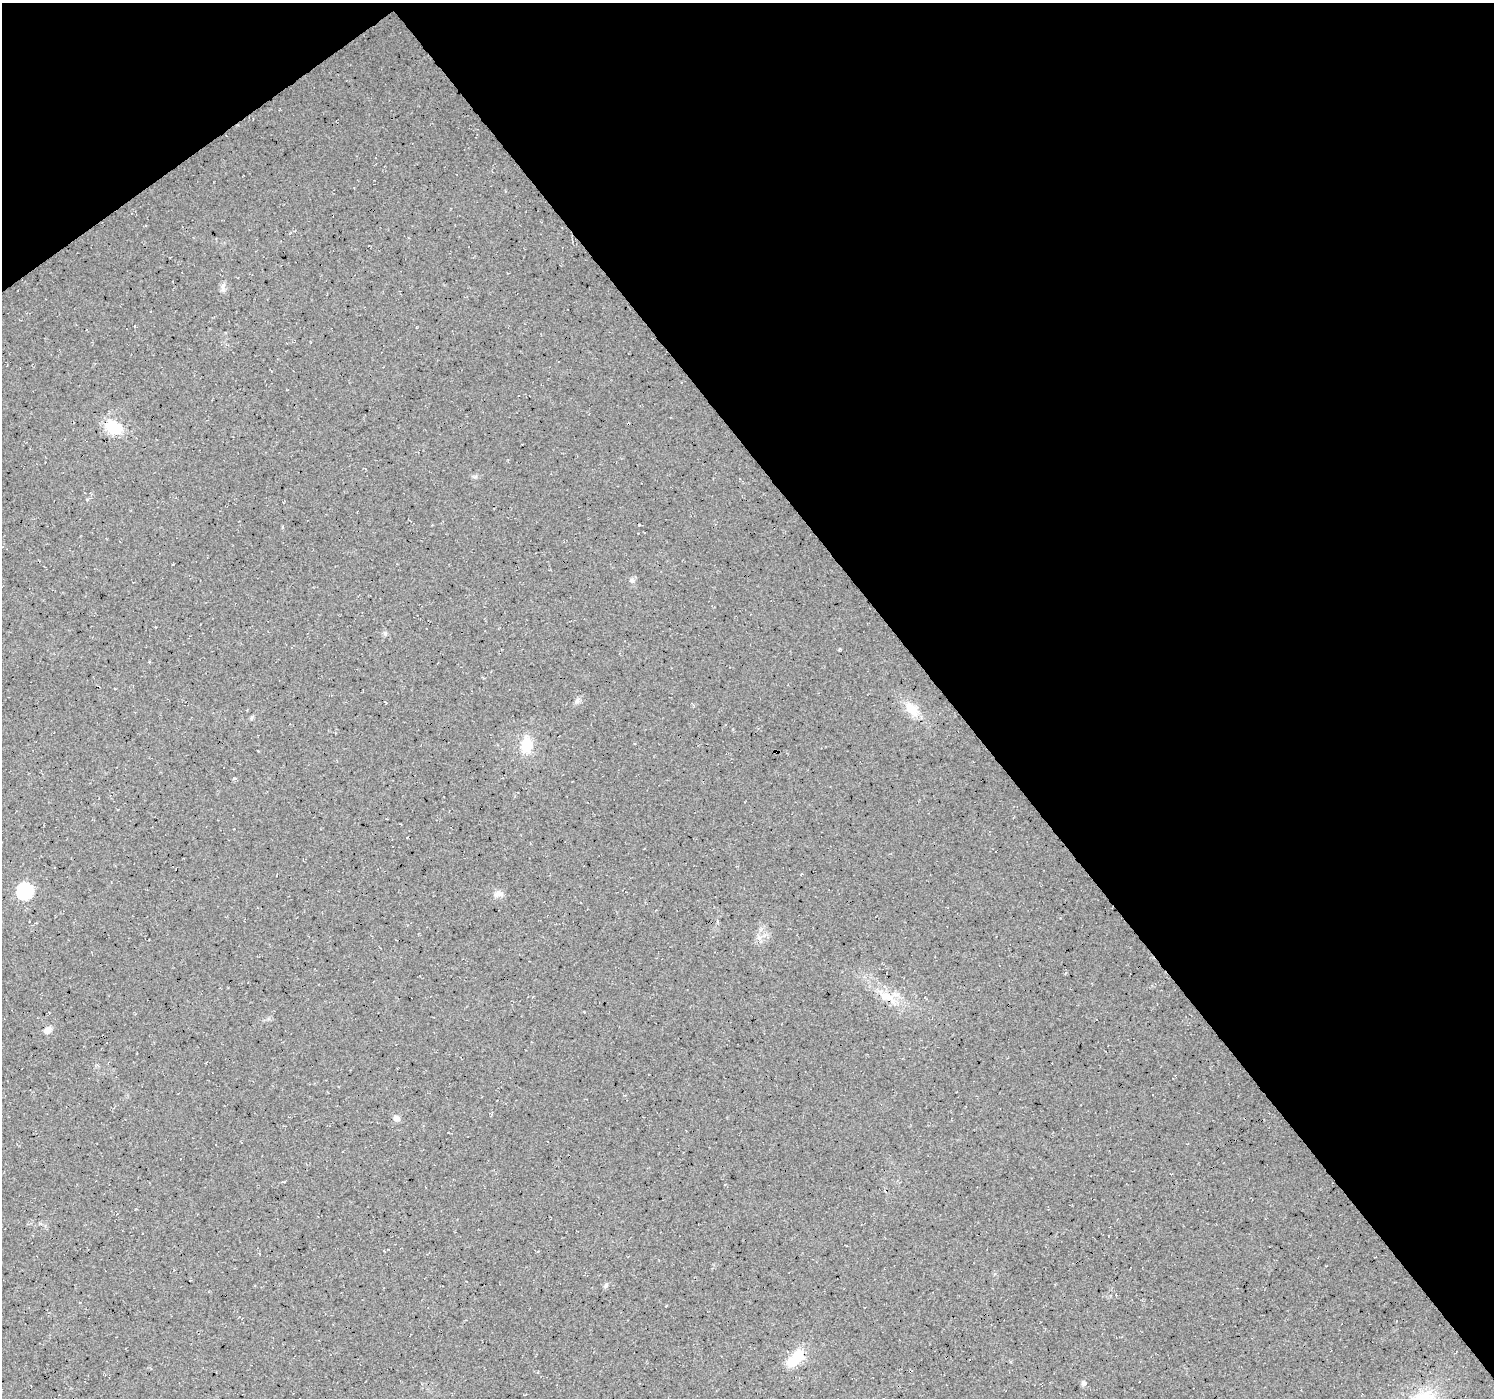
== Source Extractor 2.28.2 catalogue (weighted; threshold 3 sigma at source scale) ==
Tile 3 of 4 x 4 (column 3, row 1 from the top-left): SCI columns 2989-4480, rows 4384-5779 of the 5972 x 5912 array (HDU 1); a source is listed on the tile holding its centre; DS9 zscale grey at full resolution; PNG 1496 x 1400 px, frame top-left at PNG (2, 3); no overlay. Shown black and unused: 39% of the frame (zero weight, under 3 of 4 exposures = <1% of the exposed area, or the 3 px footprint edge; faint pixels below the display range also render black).
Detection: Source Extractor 2.28.2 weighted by HDU 2 'WHT'; one run over the whole footprint, this tile lists its part. Background 0.0202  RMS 0.0055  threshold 0.0249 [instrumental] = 3 sigma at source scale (4.5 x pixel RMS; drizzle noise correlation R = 1.50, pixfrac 1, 0.0396/0.0396 arcsec/px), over >= 5 px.
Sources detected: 19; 1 inside a brighter object's white glare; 1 cosmic-ray / hot-pixel residue — not listed; the other 17 listed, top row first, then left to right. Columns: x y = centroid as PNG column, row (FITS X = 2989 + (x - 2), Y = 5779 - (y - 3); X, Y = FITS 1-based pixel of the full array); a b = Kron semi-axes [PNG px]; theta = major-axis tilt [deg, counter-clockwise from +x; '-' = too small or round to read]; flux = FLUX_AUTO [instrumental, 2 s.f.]
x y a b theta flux
223 287 11 5 79 1.8
113 427 17 12 -33 19
632 581 7 7 - 1.6
385 633 6 5 - 1.1
577 701 7 5 46 1.4
911 709 21 12 -52 9.2
526 744 16 13 89 12
258 751 3 2 - 0.46
25 891 7 7 - 94
498 894 12 8 -7 2.8
759 938 7 6 - 1.9
887 997 28 12 -21 11
48 1030 10 7 42 2.9
396 1118 9 7 -33 2.2
606 1285 6 5 - 1.2
791 1362 8 6 19 15
1084 1383 7 6 - 1.5
Unlisted compact peaks at least as high as the median listed source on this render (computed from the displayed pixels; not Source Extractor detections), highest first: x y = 234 778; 475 477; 252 717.